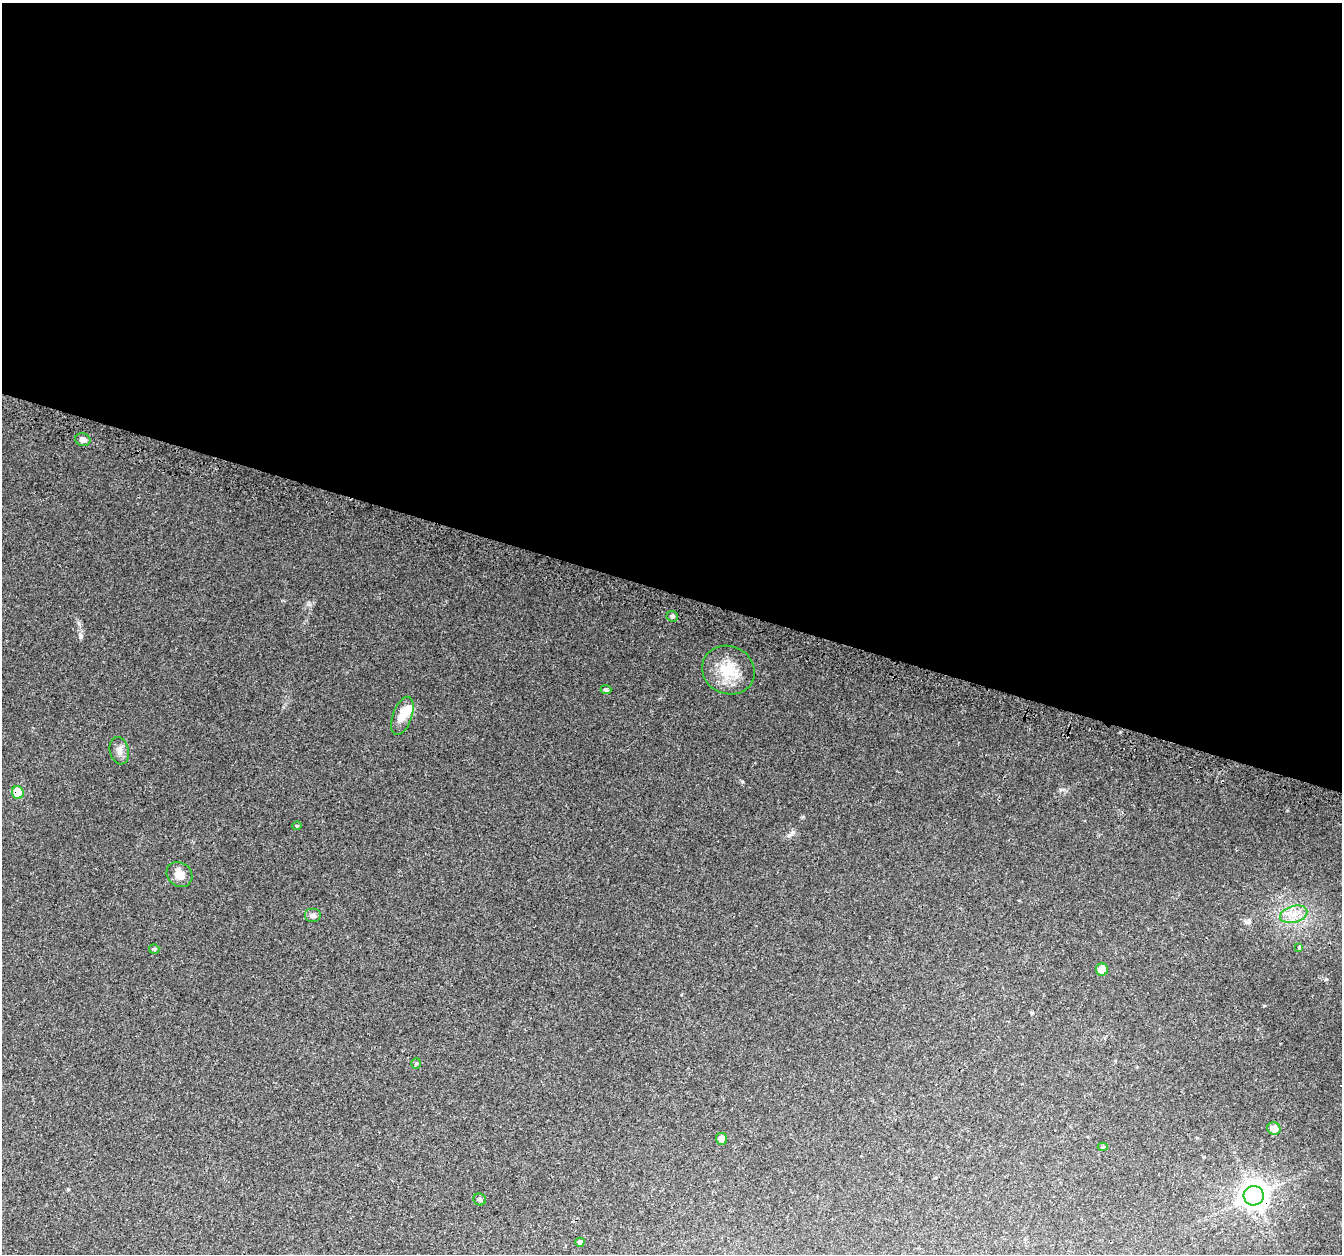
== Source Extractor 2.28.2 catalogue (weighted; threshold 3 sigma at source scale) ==
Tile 3 of 4 x 4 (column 3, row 1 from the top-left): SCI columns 2710-4049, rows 4094-5345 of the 5408 x 5619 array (HDU 1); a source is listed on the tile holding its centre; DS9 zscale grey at full resolution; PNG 1344 x 1256 px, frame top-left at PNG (2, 3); each listed source drawn as its Kron ellipse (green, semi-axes under 4 px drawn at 4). Shown black and unused: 47% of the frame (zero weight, under 3 of 4 exposures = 4% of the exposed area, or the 3 px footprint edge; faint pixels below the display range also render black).
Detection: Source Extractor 2.28.2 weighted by HDU 2 'WHT'; one run over the whole footprint, this tile lists its part. Background 0.0279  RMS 0.0034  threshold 0.0155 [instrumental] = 3 sigma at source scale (4.5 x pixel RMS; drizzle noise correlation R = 1.50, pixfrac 1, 0.0396/0.0396 arcsec/px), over >= 5 px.
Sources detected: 22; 1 inside a brighter object's white glare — neither listed nor drawn; the other 21 listed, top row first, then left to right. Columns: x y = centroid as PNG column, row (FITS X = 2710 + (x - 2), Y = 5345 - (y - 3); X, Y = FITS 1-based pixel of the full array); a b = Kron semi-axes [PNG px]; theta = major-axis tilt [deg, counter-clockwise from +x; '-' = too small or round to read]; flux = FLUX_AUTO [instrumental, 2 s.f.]
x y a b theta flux
83 439 8 6 -20 1.6
672 616 6 5 - 0.71
728 670 27 24 -24 11
606 690 5 4 - 0.74
402 716 20 9 70 5
119 751 14 9 -75 2
18 792 6 6 - 9.9
297 826 4 4 - 0.33
179 874 14 11 -39 3.2
1294 914 14 8 16 3.6
313 915 8 7 - 0.98
1299 947 3 3 - 1.5
154 949 5 5 - 0.7
1102 970 6 6 - 5
416 1063 5 5 - 0.45
1274 1128 6 6 - 4.1
722 1139 6 5 - 2.1
1103 1147 5 4 - 0.47
1254 1196 10 9 - 340
480 1199 6 6 - 0.81
580 1242 4 4 - 1.1
Overlapping masked pixels (flux is a lower limit): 2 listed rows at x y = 18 792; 1254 1196
Unlisted compact peaks at least as high as the median listed source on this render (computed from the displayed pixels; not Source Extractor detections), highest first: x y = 81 636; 793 832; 742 781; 79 624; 803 817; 1326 979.